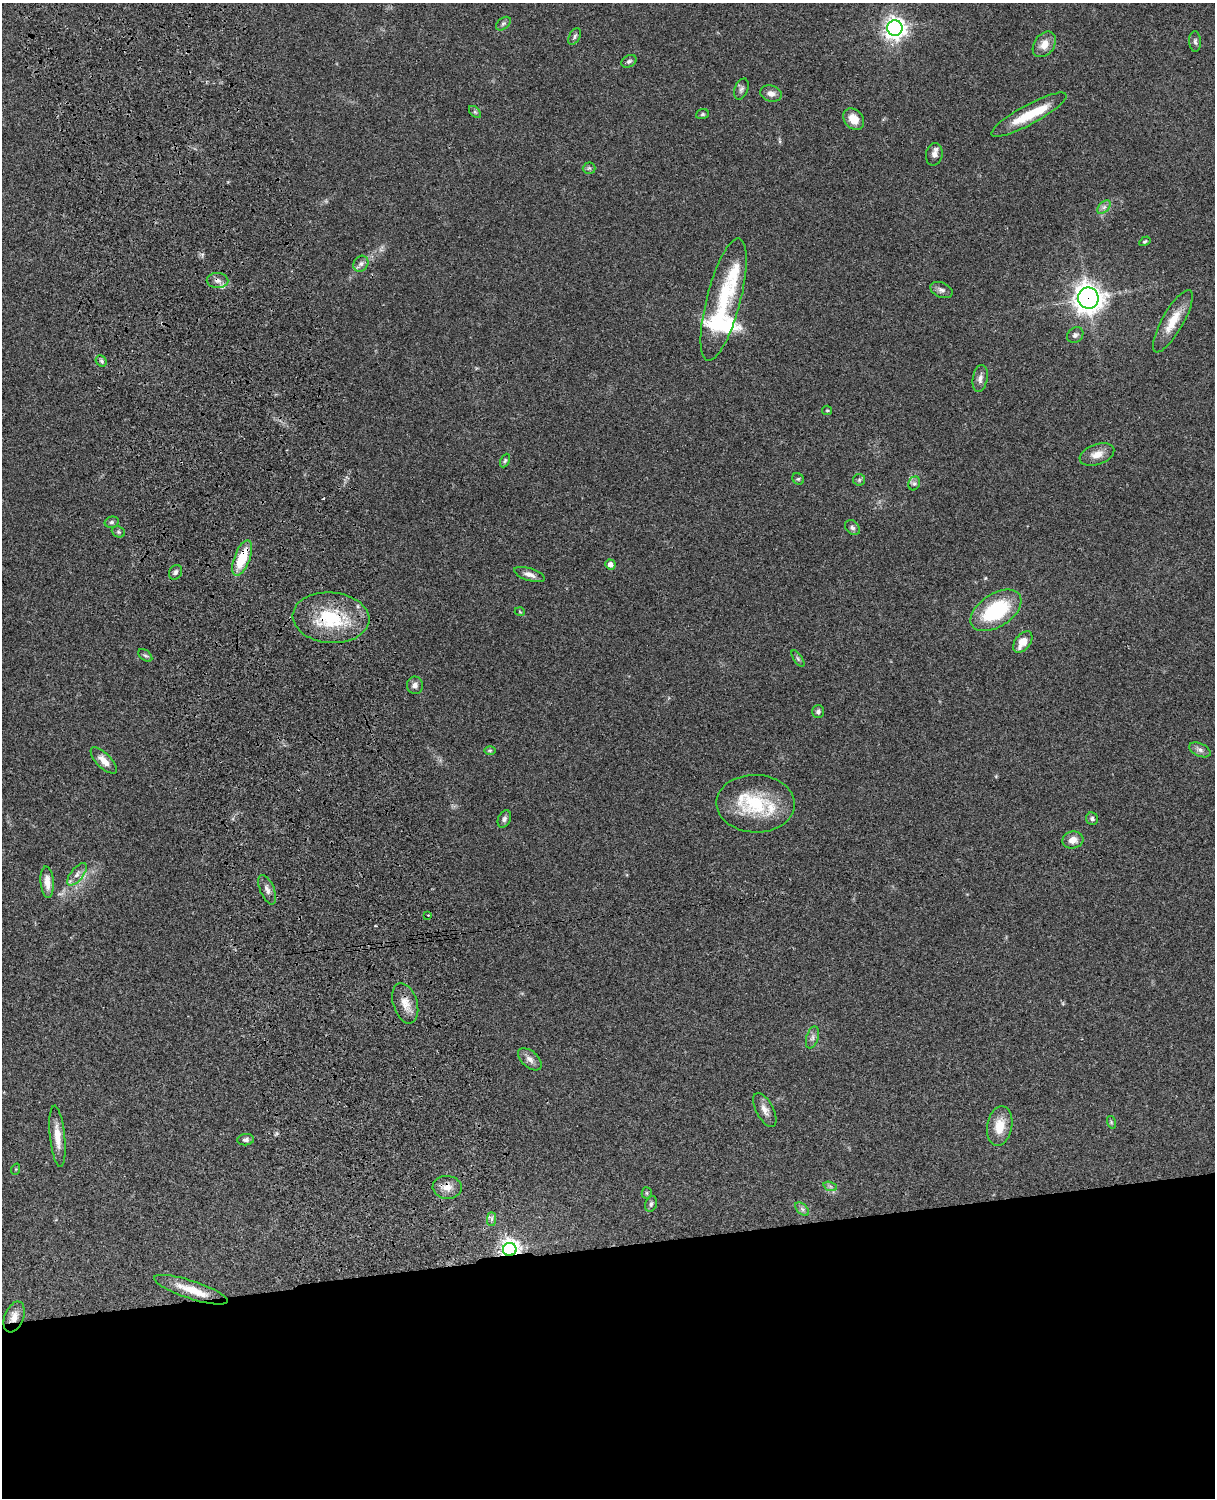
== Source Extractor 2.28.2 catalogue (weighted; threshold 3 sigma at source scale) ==
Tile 11 of 4 x 3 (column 3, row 3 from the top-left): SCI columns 2545-3757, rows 277-1772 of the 5087 x 4926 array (HDU 1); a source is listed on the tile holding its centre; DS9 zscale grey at full resolution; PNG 1217 x 1500 px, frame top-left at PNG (2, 3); each listed source drawn as its Kron ellipse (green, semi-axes under 4 px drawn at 4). Shown black and unused: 17% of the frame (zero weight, under 3 of 4 exposures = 6% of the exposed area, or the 3 px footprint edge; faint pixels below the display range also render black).
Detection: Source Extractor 2.28.2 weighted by HDU 2 'WHT'; one run over the whole footprint, this tile lists its part. Background 0.0773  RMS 0.0058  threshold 0.0261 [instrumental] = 3 sigma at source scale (4.5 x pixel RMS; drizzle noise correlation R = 1.50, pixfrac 1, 0.05/0.05 arcsec/px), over >= 5 px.
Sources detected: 82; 1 too faint to see at this stretch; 1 inside a brighter object's white glare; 1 cosmic-ray / hot-pixel residue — neither listed nor drawn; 4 inside a brighter listed object's ellipse — not listed separately; the other 75 listed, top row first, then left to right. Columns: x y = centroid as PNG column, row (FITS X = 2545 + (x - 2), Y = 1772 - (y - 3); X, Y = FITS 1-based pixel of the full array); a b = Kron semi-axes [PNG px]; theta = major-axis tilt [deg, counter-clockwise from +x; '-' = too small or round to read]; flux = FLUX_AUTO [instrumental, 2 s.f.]
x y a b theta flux
503 24 8 5 40 1.4
895 28 8 7 - 370
575 36 9 5 62 1.3
1195 41 10 6 -88 1.6
1044 44 14 10 54 6.3
629 61 8 5 28 1.3
741 89 11 6 69 1.9
771 93 11 8 -16 3.1
475 112 7 4 -45 0.99
702 114 6 5 - 0.91
1029 115 42 10 29 19
854 119 12 9 -49 7.6
934 154 11 8 78 3.4
589 168 6 6 - 1.1
1104 207 8 5 45 1.7
1145 241 6 4 30 0.83
361 264 8 7 - 2
217 280 11 7 -2 3.1
941 290 12 7 -24 2.2
1088 298 10 10 - 600
724 300 63 17 75 37
1173 321 35 10 60 12
1075 335 8 7 - 1.8
101 361 6 5 - 1.1
980 378 14 7 80 3
827 410 5 4 - 0.72
1097 455 18 10 20 6
505 461 7 4 63 0.91
798 479 6 5 - 0.88
859 480 6 6 - 1
914 483 7 5 68 1.4
112 522 7 5 14 1.1
852 528 8 6 -44 1.6
118 532 7 5 -22 0.94
242 558 18 8 68 19
610 564 5 5 - 3.4
175 572 7 6 - 1.5
529 574 16 6 -17 3.2
996 610 28 16 33 41
520 612 5 3 - 0.42
331 618 38 25 -4 37
1023 642 12 7 52 7.9
145 655 8 5 -38 1.2
798 659 10 4 -57 1.1
415 685 9 8 - 2.6
818 712 6 6 - 1.5
490 750 6 4 0 0.79
1200 750 11 6 -24 2.1
104 760 17 7 -46 5.5
756 804 39 29 -2 32
504 819 9 6 65 1.6
1092 819 6 6 - 1.6
1073 840 10 8 12 4.4
77 874 13 6 51 3.1
47 882 16 6 -86 5.6
267 890 16 7 -67 3
428 915 3 3 - 0.72
405 1003 21 12 -72 7
812 1037 11 6 73 2.1
530 1059 14 8 -42 3.4
765 1110 18 8 -62 4.2
1111 1122 6 4 -72 0.77
1000 1126 20 12 78 10
57 1136 31 7 -84 8.6
246 1140 8 5 6 1.7
16 1169 6 3 71 0.62
830 1186 7 4 -19 1.2
447 1187 14 11 -4 5.5
647 1193 5 5 - 0.84
651 1204 8 5 75 1.4
802 1209 8 5 -45 1.5
491 1219 7 4 89 1.4
510 1249 7 6 - 350
191 1290 38 9 -18 12
14 1317 16 9 69 5.3
Overlapping masked pixels (flux is a lower limit): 7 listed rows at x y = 217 280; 1088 298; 242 558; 331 618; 447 1187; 510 1249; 14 1317